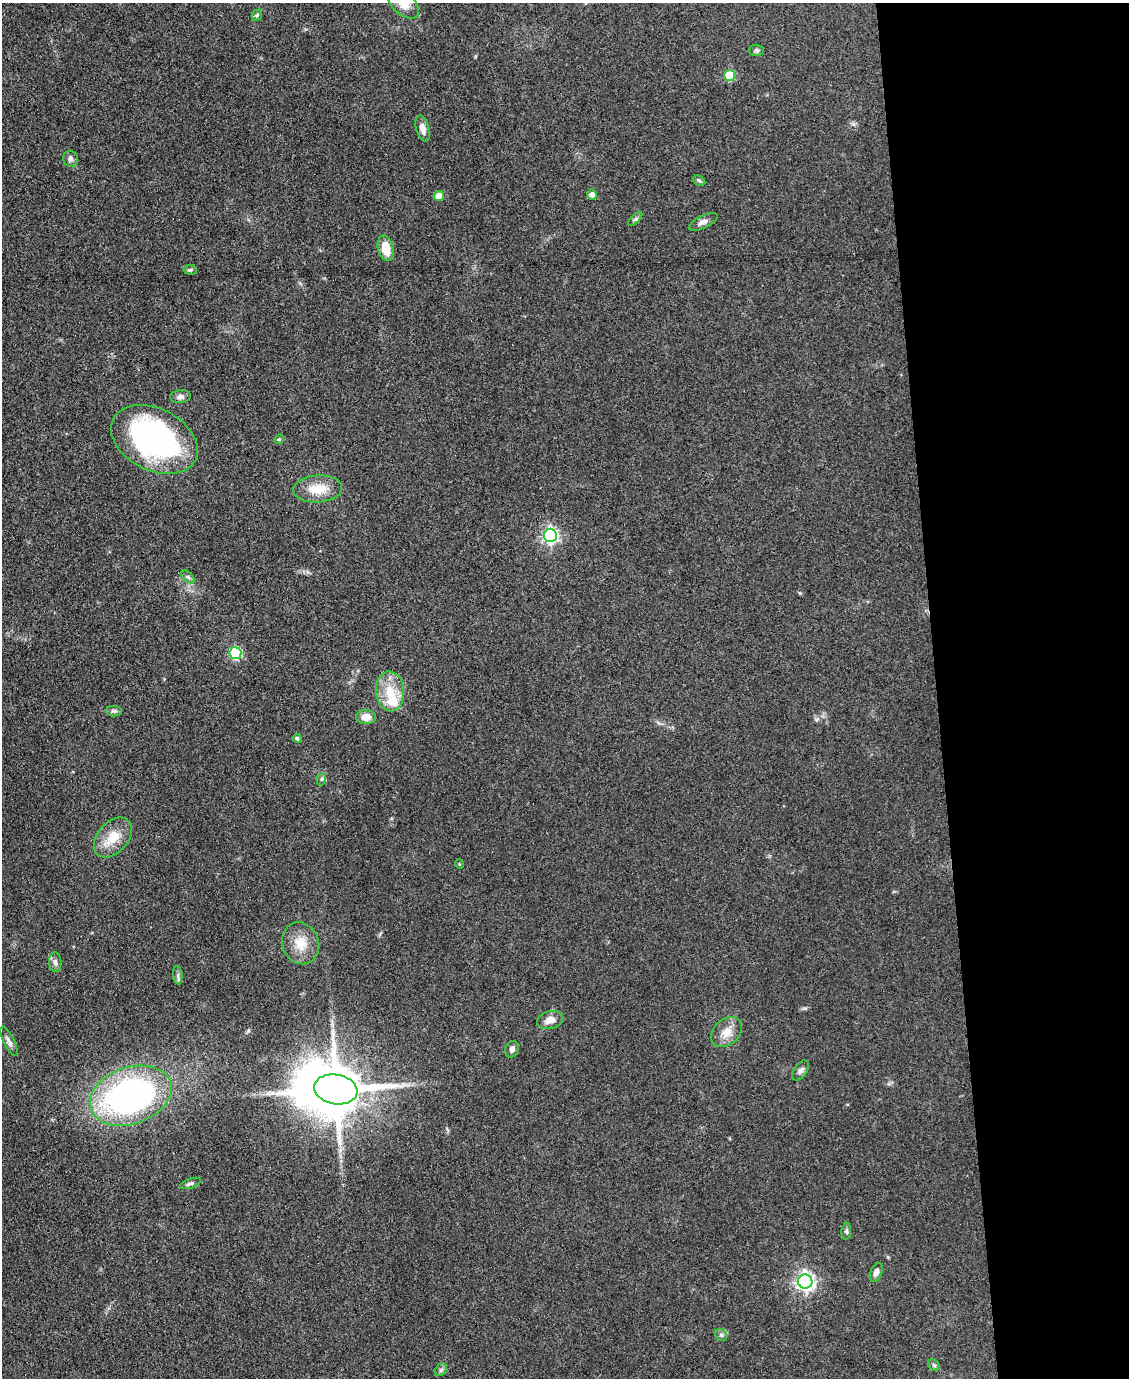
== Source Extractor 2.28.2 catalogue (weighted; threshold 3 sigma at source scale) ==
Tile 8 of 4 x 3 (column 4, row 2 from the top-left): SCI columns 3383-4509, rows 1608-2983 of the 4509 x 4485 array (HDU 1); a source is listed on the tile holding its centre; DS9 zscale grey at full resolution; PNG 1131 x 1380 px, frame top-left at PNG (2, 3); each listed source drawn as its Kron ellipse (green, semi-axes under 4 px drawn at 4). Shown black and unused: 17% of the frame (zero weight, under 3 of 4 exposures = <1% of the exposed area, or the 3 px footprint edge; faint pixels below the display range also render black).
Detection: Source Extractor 2.28.2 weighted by HDU 2 'WHT'; one run over the whole footprint, this tile lists its part. Background 0.0813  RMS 0.0064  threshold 0.0286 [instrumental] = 3 sigma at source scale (4.5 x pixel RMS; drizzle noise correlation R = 1.50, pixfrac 1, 0.05/0.05 arcsec/px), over >= 5 px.
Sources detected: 45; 1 inside a brighter listed object's ellipse — not listed separately; the other 44 listed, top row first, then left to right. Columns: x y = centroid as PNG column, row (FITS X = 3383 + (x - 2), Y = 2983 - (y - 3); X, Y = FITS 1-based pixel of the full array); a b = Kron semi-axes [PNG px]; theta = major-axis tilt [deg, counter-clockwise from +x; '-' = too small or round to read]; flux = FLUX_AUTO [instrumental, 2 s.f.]
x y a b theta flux
403 3 19 11 -46 13
257 15 6 4 47 1.1
757 50 7 5 -1 1.3
730 75 5 5 - 23
423 129 13 6 -75 4
70 159 8 7 - 2
699 181 6 4 -30 1
592 195 5 5 - 3
439 196 5 5 - 7.4
635 219 9 3 45 1.2
703 222 16 6 25 3.1
386 248 13 8 -78 11
190 270 6 5 - 1
181 397 10 6 6 2.5
154 439 46 31 -27 160
279 439 5 4 - 0.74
318 489 24 13 4 14
550 535 7 6 - 160
188 577 8 4 -45 1.5
235 653 6 6 - 60
390 691 20 14 -85 15
114 711 8 5 -1 1.4
366 717 10 7 -1 5.9
297 738 4 4 - 1.3
322 779 6 4 71 0.95
113 837 23 15 49 14
459 864 5 3 - 0.5
301 943 21 18 -68 13
55 962 10 6 -89 2.2
178 975 9 4 -86 1.6
550 1020 13 9 15 5.2
727 1032 17 12 42 7.9
9 1041 16 5 -63 2.6
512 1049 8 6 66 2.1
801 1070 11 6 57 2.4
336 1089 22 15 -10 4000
131 1096 42 28 19 210
191 1183 11 4 20 1.6
846 1231 8 5 86 1.3
876 1272 10 6 68 3
805 1281 7 7 - 260
721 1335 7 5 -45 1.3
934 1365 6 5 - 1.1
441 1370 7 5 46 1.4
Isophote crosses this tile's border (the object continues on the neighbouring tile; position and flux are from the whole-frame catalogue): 1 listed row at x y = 403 3